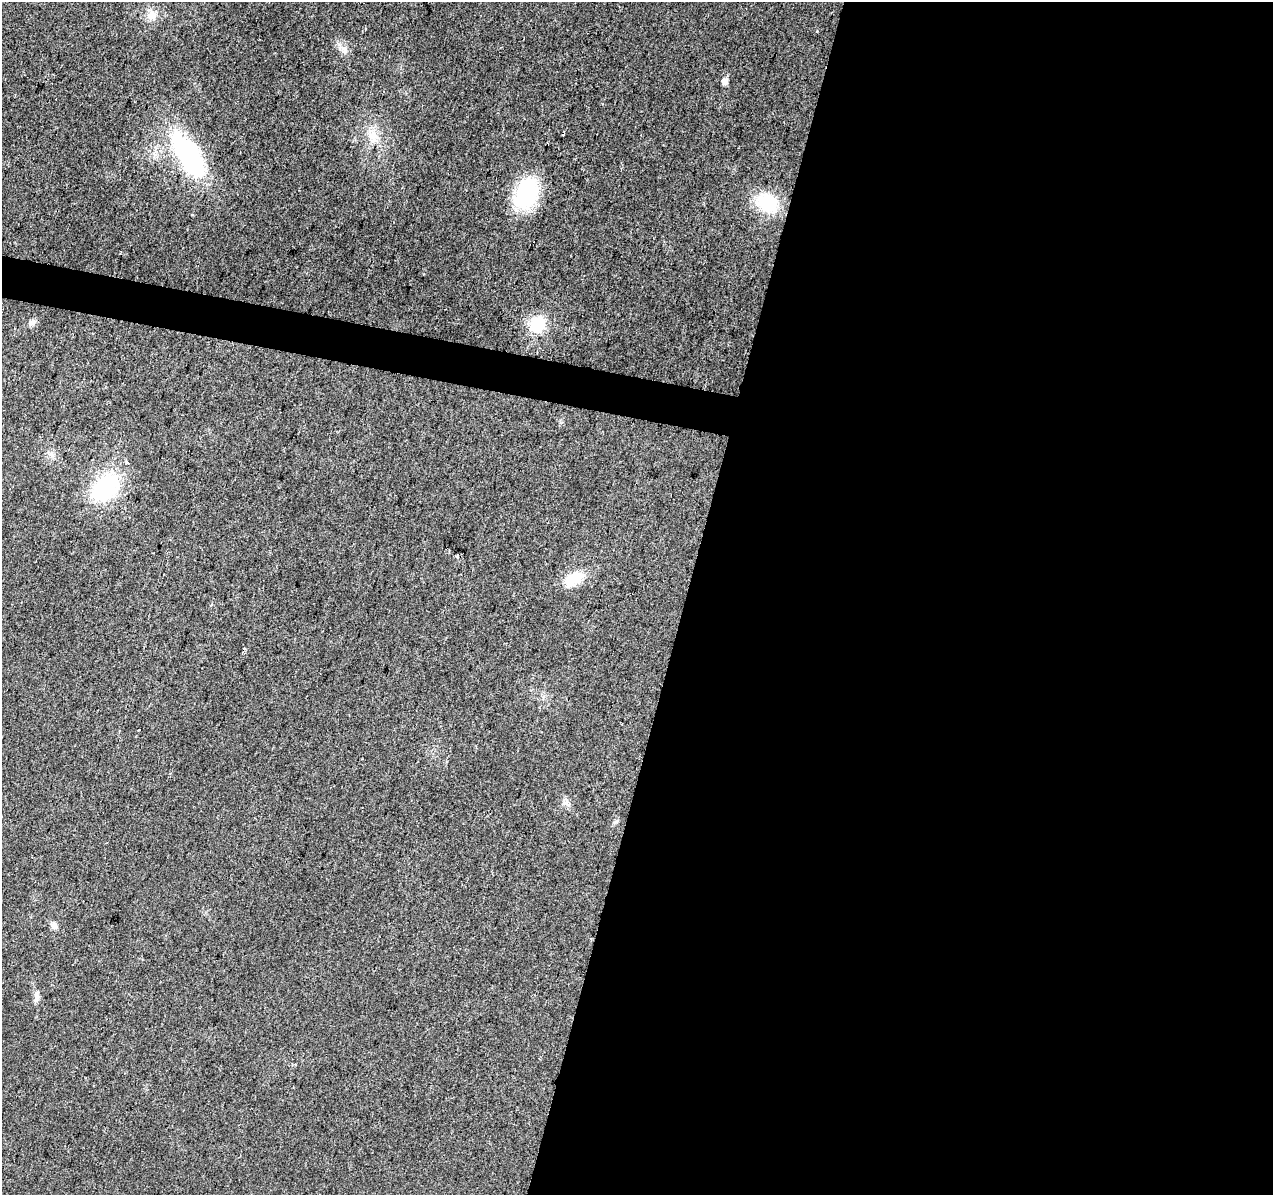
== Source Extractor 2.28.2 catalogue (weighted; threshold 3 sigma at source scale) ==
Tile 12 of 4 x 4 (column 4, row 3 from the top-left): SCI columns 3820-5090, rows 1477-2669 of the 5090 x 5277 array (HDU 1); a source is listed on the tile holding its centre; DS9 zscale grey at full resolution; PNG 1275 x 1197 px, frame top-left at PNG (2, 2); no overlay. Shown black and unused: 48% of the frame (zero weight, under 2 of 3 exposures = <1% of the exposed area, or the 3 px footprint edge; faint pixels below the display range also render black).
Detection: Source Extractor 2.28.2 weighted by HDU 2 'WHT'; one run over the whole footprint, this tile lists its part. Background 0.0226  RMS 0.006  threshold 0.0272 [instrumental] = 3 sigma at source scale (4.5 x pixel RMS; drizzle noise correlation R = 1.50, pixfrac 1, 0.0396/0.0396 arcsec/px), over >= 5 px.
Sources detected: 19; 3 cosmic-ray / hot-pixel residue — not listed; the other 16 listed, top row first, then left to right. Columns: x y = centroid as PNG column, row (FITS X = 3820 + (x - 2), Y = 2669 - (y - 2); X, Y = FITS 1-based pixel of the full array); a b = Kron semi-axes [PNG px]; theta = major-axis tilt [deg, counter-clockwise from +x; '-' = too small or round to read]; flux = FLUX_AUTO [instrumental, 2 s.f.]
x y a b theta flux
152 15 15 12 40 5.9
817 31 3 3 - 0.48
345 50 11 8 -72 3.8
725 81 5 5 - 4.8
374 136 25 13 -78 11
188 154 59 25 -57 79
526 194 36 26 64 42
767 203 27 22 -32 25
32 322 9 8 - 2.3
537 325 21 18 39 18
126 463 3 3 - 2.4
105 488 27 18 44 60
574 578 26 14 28 15
212 604 3 3 - 0.96
54 926 10 8 -43 2.4
36 997 15 6 84 2.8
Unlisted compact peaks at least as high as the median listed source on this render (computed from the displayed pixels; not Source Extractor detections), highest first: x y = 566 803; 616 822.